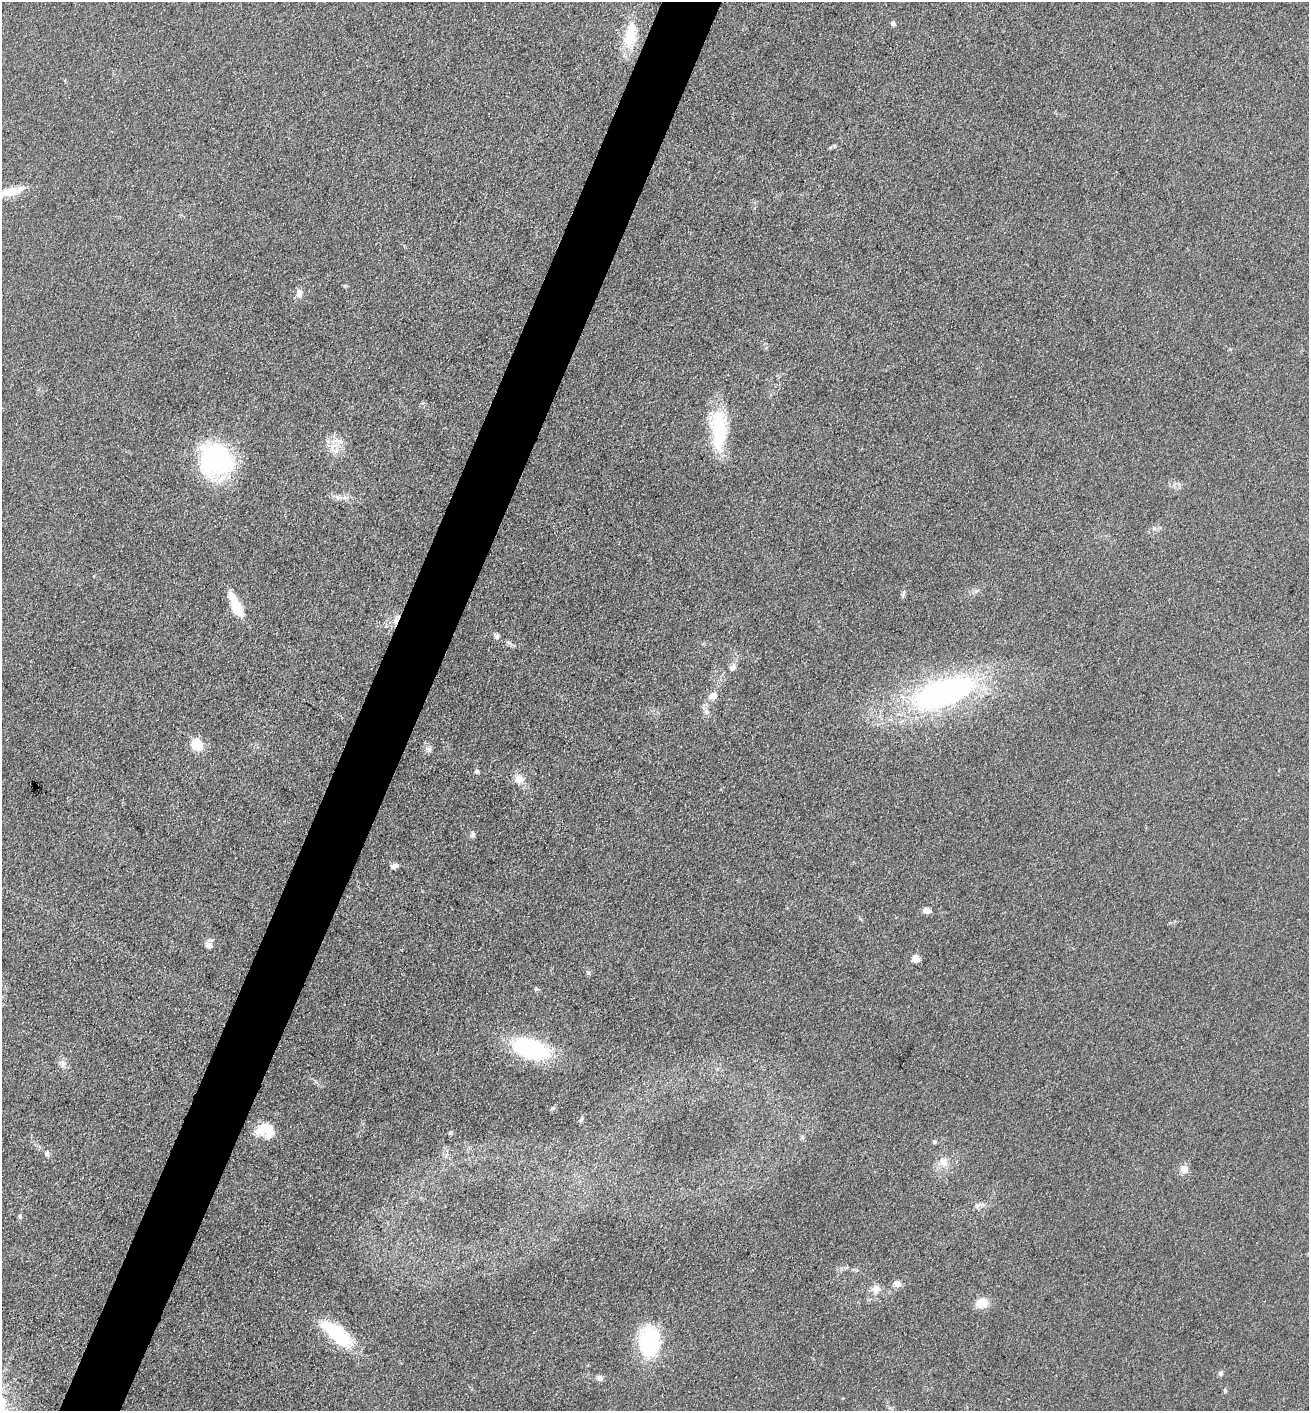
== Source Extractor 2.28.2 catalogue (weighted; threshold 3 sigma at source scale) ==
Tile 7 of 4 x 4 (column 3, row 2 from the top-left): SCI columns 2760-4066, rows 2818-4226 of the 5651 x 5636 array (HDU 1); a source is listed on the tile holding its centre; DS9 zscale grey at full resolution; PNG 1311 x 1413 px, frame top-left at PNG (2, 2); no overlay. Shown black and unused: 5% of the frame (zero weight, under 3 of 5 exposures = <1% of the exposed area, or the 3 px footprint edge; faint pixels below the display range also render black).
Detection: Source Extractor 2.28.2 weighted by HDU 2 'WHT'; one run over the whole footprint, this tile lists its part. Background 0.151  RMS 0.0098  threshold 0.0443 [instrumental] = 3 sigma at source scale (4.5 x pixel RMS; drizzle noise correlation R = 1.50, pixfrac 1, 0.05/0.05 arcsec/px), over >= 5 px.
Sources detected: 48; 1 cosmic-ray / hot-pixel residue — not listed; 1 inside a brighter listed object's ellipse — not listed separately; the other 46 listed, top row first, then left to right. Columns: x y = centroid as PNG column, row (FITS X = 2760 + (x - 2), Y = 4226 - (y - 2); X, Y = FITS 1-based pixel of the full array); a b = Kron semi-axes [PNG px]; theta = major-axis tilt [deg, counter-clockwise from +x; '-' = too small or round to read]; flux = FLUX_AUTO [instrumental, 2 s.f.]
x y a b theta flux
893 23 7 5 -58 2.7
630 35 36 15 81 35
835 146 6 4 89 1.2
9 192 41 9 13 21
299 293 12 8 74 5.2
719 430 49 17 -89 66
333 448 22 9 73 12
215 460 32 28 -20 170
345 498 8 5 -8 3.6
976 591 8 3 45 1.7
236 606 25 8 -64 37
496 636 8 6 -37 3
732 667 10 7 35 4.2
944 693 81 33 19 260
713 696 9 7 9 7.7
707 712 7 6 - 3.3
197 744 16 13 -52 19
428 749 8 4 -45 2.6
477 771 6 5 - 1.7
519 779 12 11 - 9.6
473 834 9 6 71 2.5
394 866 9 6 18 4.2
927 910 7 6 - 7.4
208 945 10 8 -20 4.6
916 958 5 5 - 22
588 973 6 5 - 1.8
531 1049 33 16 -17 130
63 1063 9 6 -69 4
552 1108 6 5 - 1.7
581 1119 6 4 32 1.7
263 1129 20 16 22 24
450 1133 5 5 - 1.3
935 1142 6 5 - 1.5
47 1154 9 6 -80 3
943 1162 14 12 78 10
1184 1169 11 10 - 7.1
977 1205 11 5 33 3.3
20 1216 6 4 -90 1.6
897 1284 8 7 - 6.2
876 1289 13 11 76 8.2
982 1303 12 9 3 16
337 1333 41 16 -40 63
650 1342 28 18 -89 100
1221 1373 7 6 - 2.6
599 1378 8 6 -15 4.2
1225 1390 6 4 72 1.3
Isophote crosses this tile's border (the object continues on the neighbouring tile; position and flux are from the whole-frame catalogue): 1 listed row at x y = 9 192